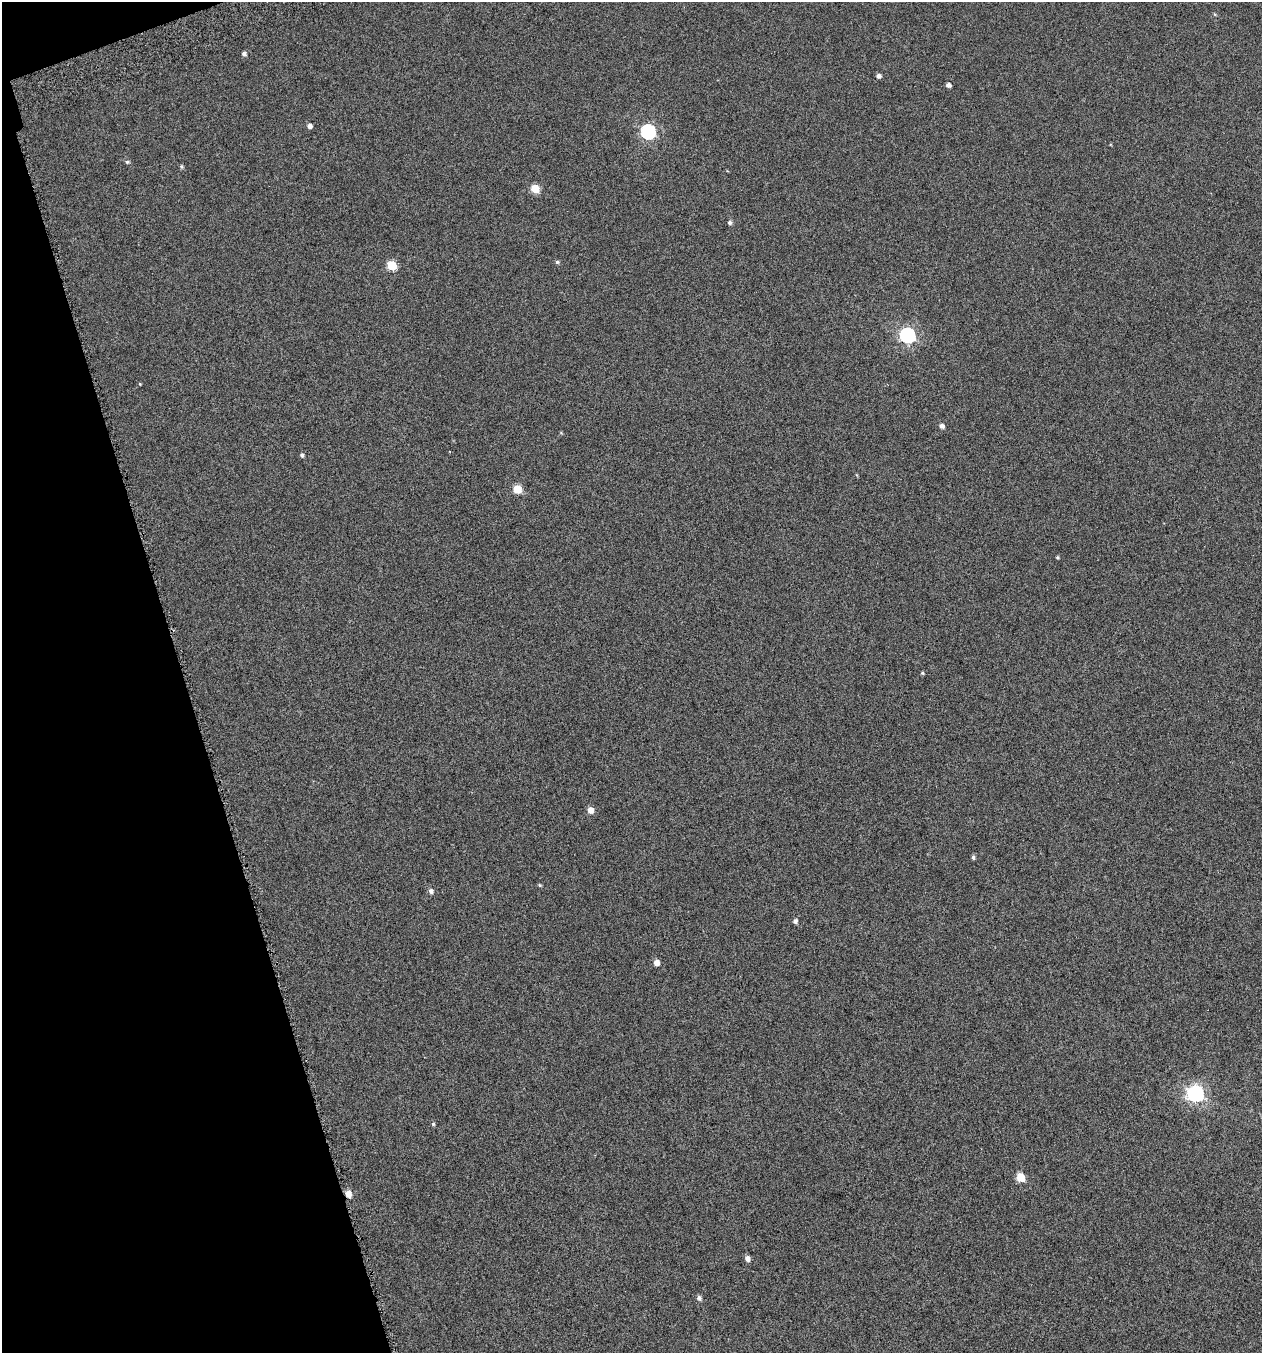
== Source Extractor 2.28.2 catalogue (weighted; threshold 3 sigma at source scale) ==
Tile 5 of 4 x 4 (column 1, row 2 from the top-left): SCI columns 91-1350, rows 2753-4103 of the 5271 x 5511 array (HDU 1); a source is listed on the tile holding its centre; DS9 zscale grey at full resolution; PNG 1264 x 1355 px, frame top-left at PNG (2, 2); no overlay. Shown black and unused: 15% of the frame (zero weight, under 4 of 7 exposures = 3% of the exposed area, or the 3 px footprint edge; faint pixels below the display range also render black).
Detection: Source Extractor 2.28.2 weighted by HDU 2 'WHT'; one run over the whole footprint, this tile lists its part. Background -1.89e-04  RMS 0.0033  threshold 0.0137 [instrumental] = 3 sigma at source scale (4.09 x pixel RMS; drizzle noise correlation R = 1.36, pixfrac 0.8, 0.0396/0.0396 arcsec/px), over >= 5 px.
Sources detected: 30; all 30 listed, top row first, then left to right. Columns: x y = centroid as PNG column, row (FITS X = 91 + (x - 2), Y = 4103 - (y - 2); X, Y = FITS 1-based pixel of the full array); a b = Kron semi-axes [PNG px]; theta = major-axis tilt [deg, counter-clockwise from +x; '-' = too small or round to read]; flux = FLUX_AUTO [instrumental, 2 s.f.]
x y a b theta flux
244 54 5 4 - 0.76
879 76 5 4 - 1
948 85 4 4 - 1.1
310 126 5 4 - 1.1
648 131 7 6 - 54
127 162 5 4 - 0.5
181 166 5 4 - 0.44
535 188 5 5 - 9.6
730 222 5 4 - 0.81
557 262 5 5 - 0.48
392 265 5 5 - 12
907 335 7 6 - 69
140 384 3 3 - 0.25
942 426 5 4 - 1.1
302 455 5 4 - 0.62
517 489 5 5 - 9.2
1058 557 4 3 - 0.35
922 673 4 4 - 0.36
590 810 5 5 - 2.5
973 857 5 4 - 0.6
539 885 5 4 - 0.34
431 891 5 5 - 1
795 921 5 5 - 0.83
656 963 5 5 - 2.1
1196 1093 7 6 - 89
433 1124 5 5 - 0.44
1020 1177 5 5 - 9.3
348 1194 5 5 - 3.2
747 1258 6 5 - 1.4
699 1298 6 5 - 0.84
Overlapping masked pixels (flux is a lower limit): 1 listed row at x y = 348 1194